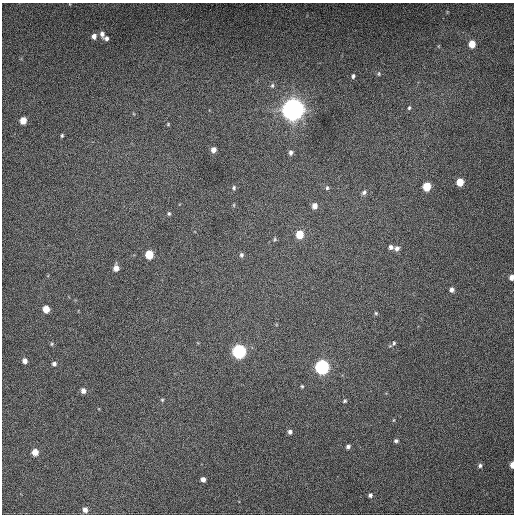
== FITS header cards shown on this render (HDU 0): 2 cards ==
NAXIS1  =                  512 / Axis length
NAXIS2  =                  512 / Axis length

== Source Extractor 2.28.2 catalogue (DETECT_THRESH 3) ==
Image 512 x 512 px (HDU 0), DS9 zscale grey, 1 PNG px = 1 image px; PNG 516 x 516 px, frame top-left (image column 1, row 512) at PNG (2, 3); no overlay
Background 508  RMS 22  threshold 64.8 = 3 sigma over >= 5 px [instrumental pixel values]
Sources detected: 53; all 53 listed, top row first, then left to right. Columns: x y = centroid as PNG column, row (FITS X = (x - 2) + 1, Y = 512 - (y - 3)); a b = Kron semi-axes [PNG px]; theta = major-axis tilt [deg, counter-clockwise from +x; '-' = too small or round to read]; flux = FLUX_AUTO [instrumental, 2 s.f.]
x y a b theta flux
102 34 7 5 -79 5.0e+03
94 36 6 5 - 6.8e+03
106 38 5 5 - 3.8e+03
472 44 6 5 - 2.0e+04
379 74 6 4 84 1.8e+03
353 76 4 3 - 2.4e+03
272 85 7 5 87 2.5e+03
409 108 6 4 73 2.3e+03
293 110 8 8 - 1.7e+06
23 120 5 5 - 1.9e+04
168 124 4 4 - 1.4e+03
62 135 4 3 - 1.8e+03
213 150 5 4 - 7.5e+03
291 152 6 5 - 3.9e+03
460 182 6 5 - 2.7e+04
427 186 6 5 - 3.9e+04
234 188 6 4 -81 2.7e+03
327 188 6 5 - 2.4e+03
364 192 7 6 - 4.0e+03
234 205 5 3 - 1.4e+03
314 206 6 5 - 9.6e+03
169 213 5 4 - 2.0e+03
300 234 6 5 - 3.1e+04
275 239 5 5 - 2.0e+03
391 247 5 5 - 4.3e+03
397 248 6 6 - 5.1e+03
149 255 6 5 - 4.2e+04
241 255 6 5 - 3.4e+03
116 268 6 5 - 1.2e+04
511 277 5 4 - 7.3e+03
452 290 5 4 - 5.2e+03
46 309 5 5 - 2.2e+04
376 313 5 4 - 1.8e+03
394 343 6 5 - 2.5e+03
52 344 5 5 - 1.8e+03
239 351 6 6 - 3.2e+05
25 361 5 4 - 7.0e+03
54 364 5 5 - 3.8e+03
322 367 6 6 - 3.7e+05
302 386 4 4 - 1.6e+03
83 391 5 5 - 7.8e+03
162 400 5 4 - 1.7e+03
345 401 6 5 - 2.2e+03
394 420 5 3 - 1.3e+03
290 432 5 5 - 4.3e+03
396 441 5 4 - 3.1e+03
348 446 5 4 - 3.9e+03
35 452 5 5 - 1.7e+04
480 465 5 5 - 3.6e+03
512 465 5 3 - 1.3e+04
203 479 4 4 - 6.7e+03
370 495 5 4 - 3.7e+03
85 510 6 5 - 8.1e+03
At the frame edge (FLAGS 8, measured only in part): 2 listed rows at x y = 511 277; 512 465